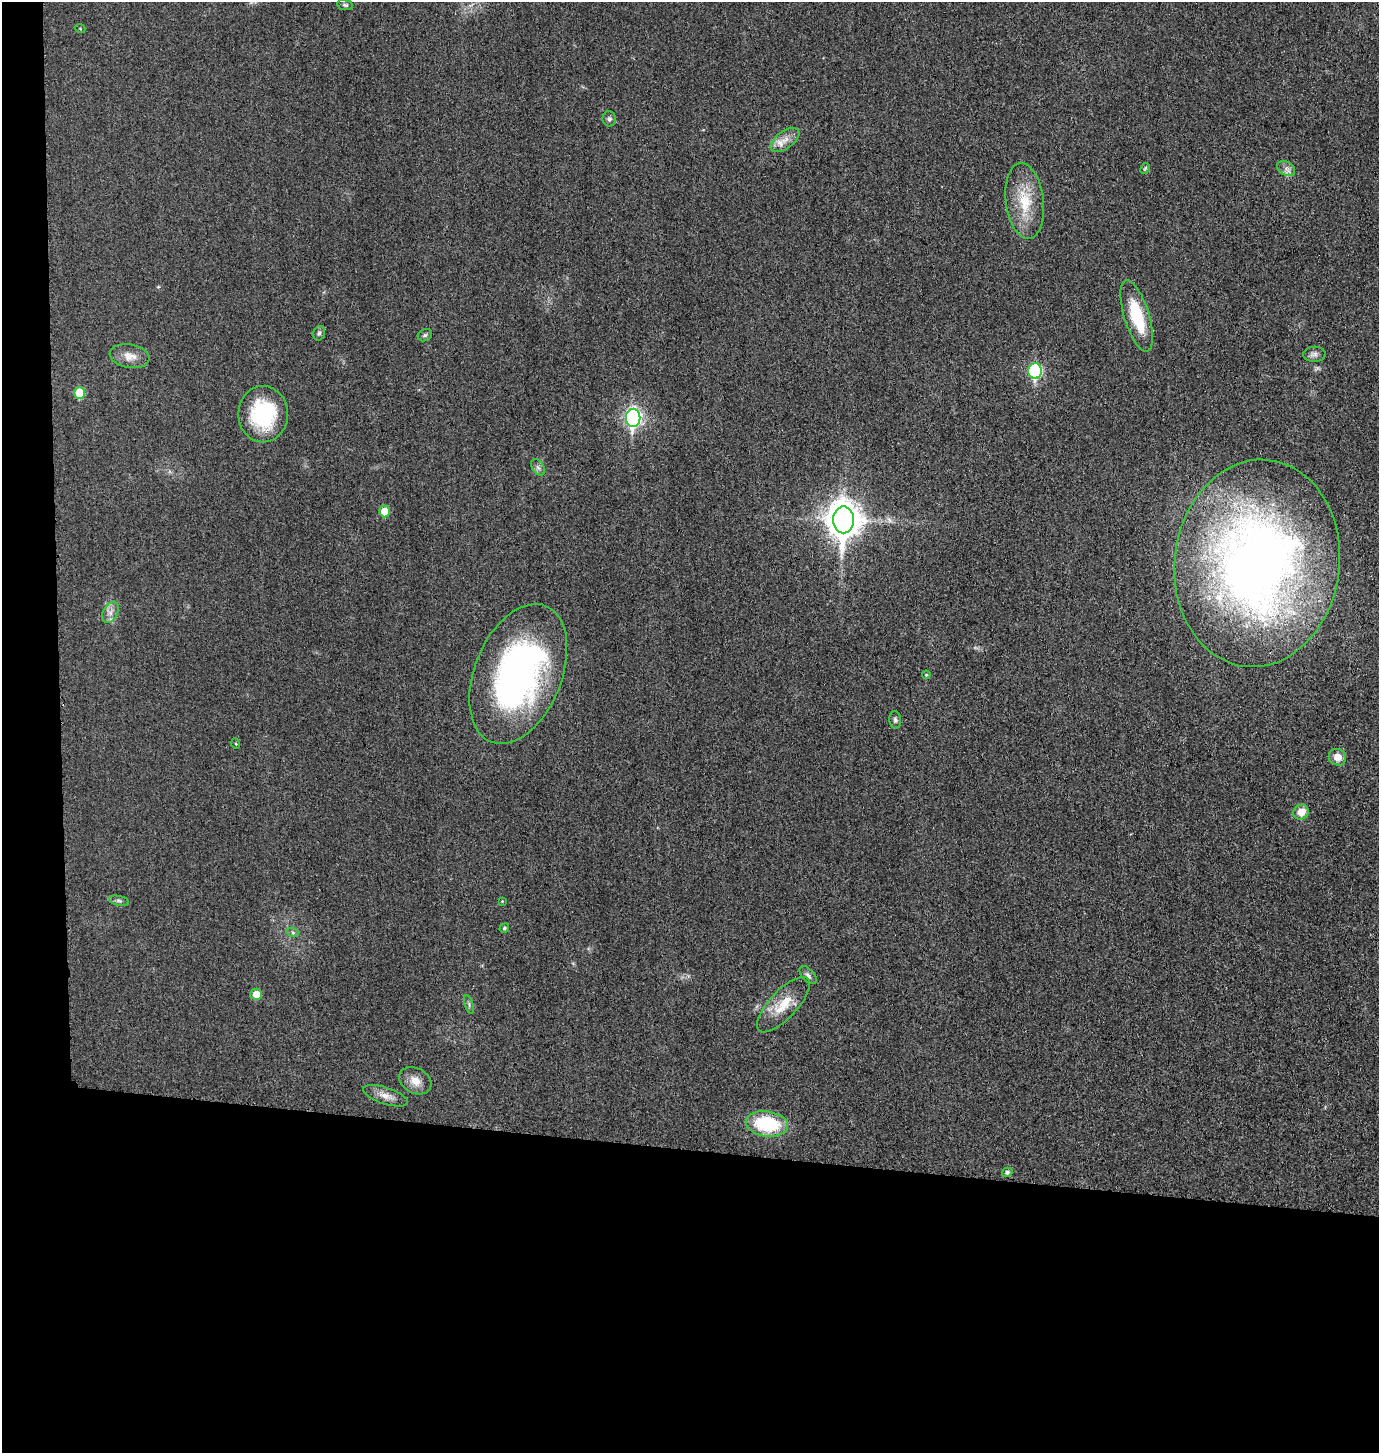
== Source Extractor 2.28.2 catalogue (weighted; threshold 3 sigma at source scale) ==
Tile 7 of 3 x 3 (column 1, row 3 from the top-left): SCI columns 157-1533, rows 20-1470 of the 4402 x 4385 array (HDU 1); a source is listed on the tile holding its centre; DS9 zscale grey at full resolution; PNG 1381 x 1455 px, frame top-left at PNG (2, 2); each listed source drawn as its Kron ellipse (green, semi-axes under 4 px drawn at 4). Shown black and unused: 24% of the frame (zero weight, under 3 of 4 exposures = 2% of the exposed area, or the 3 px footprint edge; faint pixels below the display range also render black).
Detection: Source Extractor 2.28.2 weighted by HDU 2 'WHT'; one run over the whole footprint, this tile lists its part. Background 0.0332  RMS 0.006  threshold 0.0269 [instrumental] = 3 sigma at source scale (4.5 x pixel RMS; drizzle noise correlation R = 1.50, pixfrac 1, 0.05/0.05 arcsec/px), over >= 5 px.
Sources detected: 40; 1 inside a brighter listed object's ellipse — not listed separately; the other 39 listed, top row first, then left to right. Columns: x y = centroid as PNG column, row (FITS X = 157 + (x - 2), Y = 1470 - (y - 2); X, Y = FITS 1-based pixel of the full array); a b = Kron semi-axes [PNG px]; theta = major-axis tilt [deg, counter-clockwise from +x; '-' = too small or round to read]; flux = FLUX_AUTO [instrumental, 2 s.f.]
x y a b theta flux
345 5 8 5 -8 1.1
80 28 5 3 - 0.45
609 119 7 6 - 1.6
785 140 16 8 36 5.3
1145 168 6 3 62 0.65
1286 168 9 6 -31 2.7
1025 201 38 19 -83 22
1137 316 37 12 -73 27
319 333 7 5 72 1.3
425 335 7 6 - 1.2
1314 354 11 7 1 2.5
130 356 20 11 -9 6.5
1035 371 8 6 90 65
79 393 6 5 - 15
263 414 28 25 90 45
633 418 9 7 88 180
538 467 9 5 -53 1.9
384 511 6 5 - 9.3
844 520 13 10 -90 1100
1257 563 104 82 83 480
110 612 11 7 63 3.3
518 674 73 43 68 200
926 675 4 4 - 0.67
895 720 9 6 -84 1.5
236 744 5 3 - 0.47
1337 757 9 8 - 5.5
1301 812 8 7 - 8.2
119 901 10 4 -11 1.4
502 901 4 4 - 0.44
504 928 5 4 - 1
293 933 6 4 -19 1
808 975 11 6 -48 2
256 994 6 6 - 8.4
469 1004 9 4 -73 1.2
783 1005 35 14 47 15
415 1081 17 12 -28 6.4
386 1096 23 8 -18 5.1
767 1124 21 12 -7 40
1007 1172 5 4 - 1.4